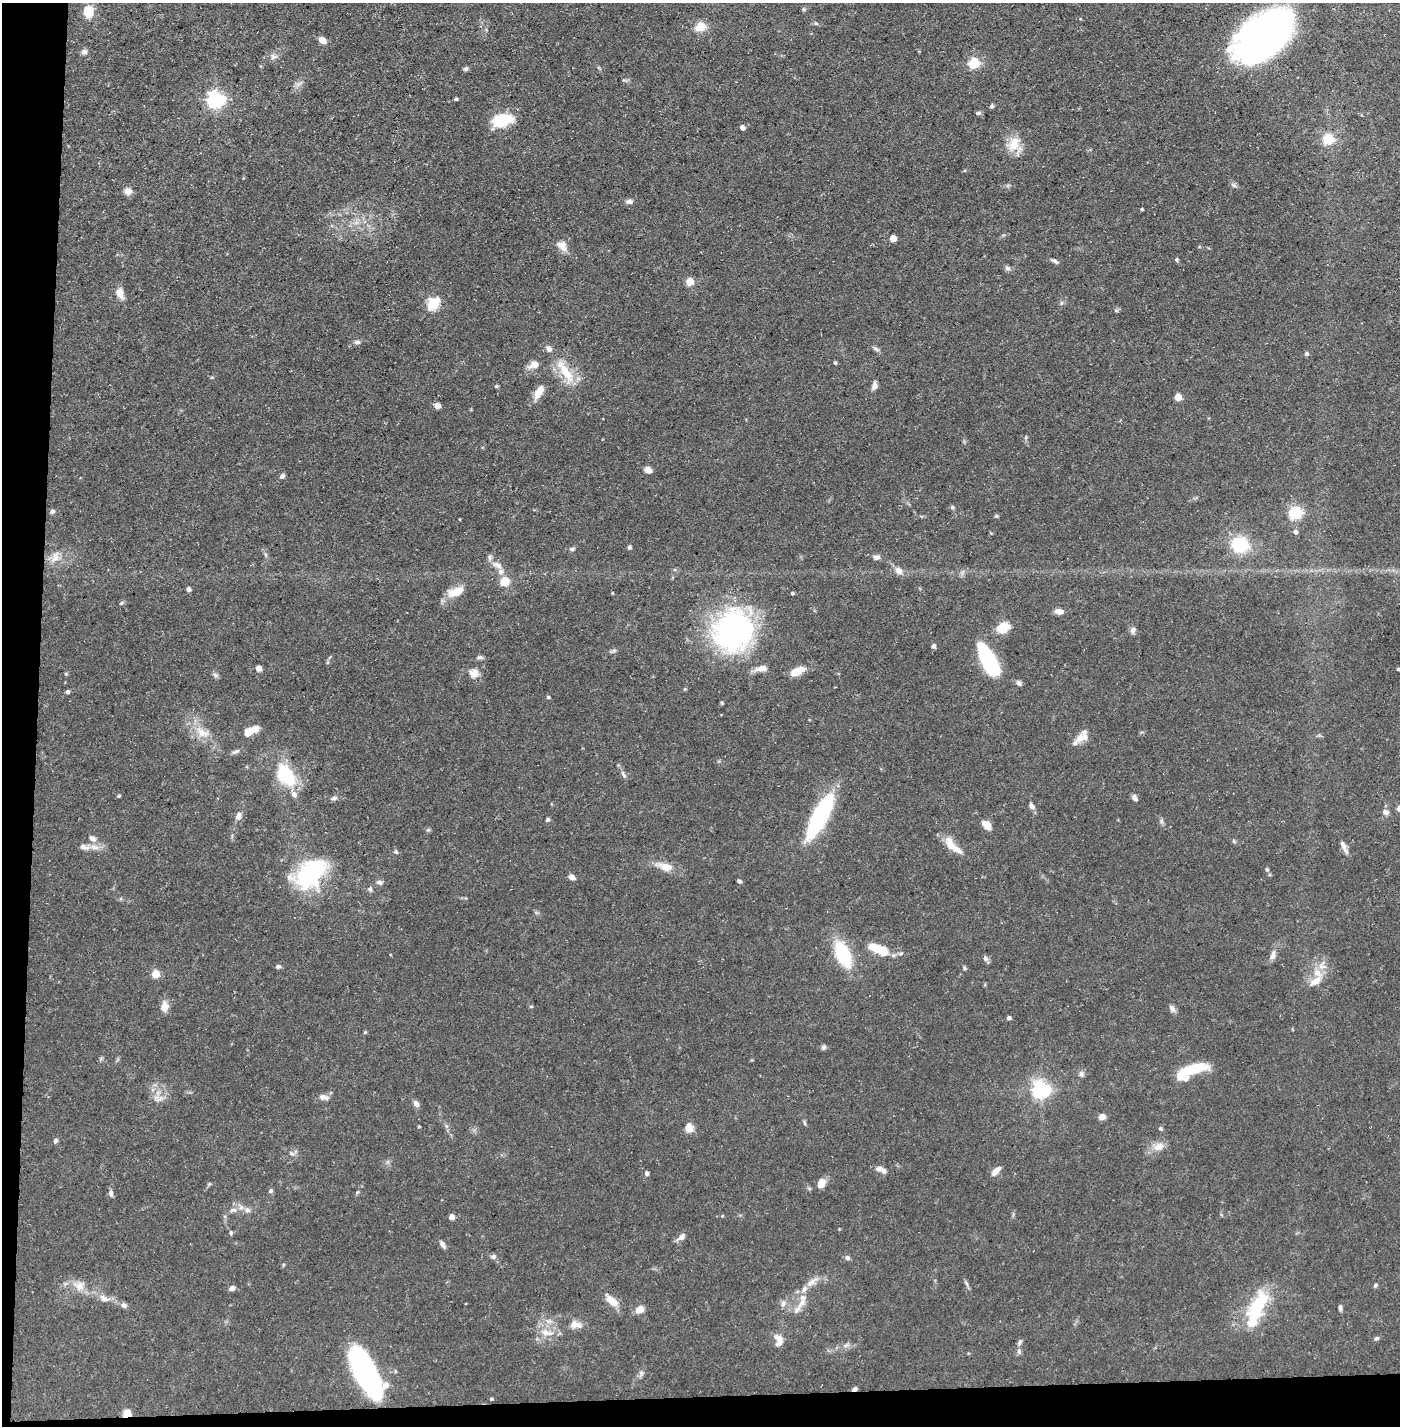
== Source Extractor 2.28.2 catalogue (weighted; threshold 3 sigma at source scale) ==
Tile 7 of 3 x 3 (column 1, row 3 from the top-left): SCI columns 25-1422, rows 1-1424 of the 4245 x 4272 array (HDU 1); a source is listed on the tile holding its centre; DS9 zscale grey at full resolution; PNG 1402 x 1428 px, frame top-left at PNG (2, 3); no overlay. Shown black and unused: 5% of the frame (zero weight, under 3 of 5 exposures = <1% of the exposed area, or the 3 px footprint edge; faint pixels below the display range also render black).
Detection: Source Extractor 2.28.2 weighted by HDU 2 'WHT'; one run over the whole footprint, this tile lists its part. Background 0.0684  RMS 0.0041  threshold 0.0186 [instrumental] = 3 sigma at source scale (4.5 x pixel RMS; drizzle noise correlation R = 1.50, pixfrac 1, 0.05/0.05 arcsec/px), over >= 5 px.
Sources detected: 192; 6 inside a brighter object's white glare — not listed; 10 inside a brighter listed object's ellipse — not listed separately; the other 176 listed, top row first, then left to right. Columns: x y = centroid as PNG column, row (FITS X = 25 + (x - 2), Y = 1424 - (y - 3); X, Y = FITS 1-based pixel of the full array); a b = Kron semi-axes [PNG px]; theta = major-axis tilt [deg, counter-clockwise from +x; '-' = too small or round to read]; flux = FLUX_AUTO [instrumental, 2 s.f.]
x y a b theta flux
88 11 11 9 -87 8.4
816 24 6 4 -20 0.58
700 27 11 10 - 5.6
1263 36 57 32 39 190
322 40 8 6 -32 3.4
84 52 8 7 - 1.3
274 57 10 7 0 1.7
974 63 5 5 - 37
466 69 6 5 - 0.79
215 99 7 6 - 150
456 99 4 3 - 0.73
991 106 6 5 - 0.65
978 113 7 4 7 0.79
502 120 22 14 11 14
742 127 5 4 - 1.7
1328 139 5 5 - 36
1014 144 24 14 65 7
1233 185 9 5 -27 0.96
128 191 9 7 3 2.5
629 202 8 6 8 1.3
1142 209 3 2 - 0.51
893 238 5 4 - 7.2
562 246 15 11 -53 3.5
1176 260 6 4 -62 0.6
1055 261 9 4 -21 1
1007 268 8 6 -18 1.1
690 282 5 5 - 13
120 293 10 7 -70 4.3
433 303 17 13 51 7.7
1116 311 6 4 0 0.62
357 342 8 5 10 1.1
876 349 11 4 -30 0.96
1306 354 5 5 - 0.89
835 363 4 4 - 0.65
534 365 11 7 19 3.8
565 371 34 12 -59 11
496 386 5 4 - 0.59
874 386 9 6 73 2.1
539 391 17 8 61 5.1
1178 397 5 5 - 9.4
437 405 5 4 - 5
648 470 9 8 - 1.7
282 476 6 5 - 1.1
952 507 5 5 - 0.63
52 511 7 6 - 0.93
1295 512 6 6 - 66
996 516 5 5 - 0.55
1295 532 6 5 - 1.2
1240 545 14 12 -6 22
629 547 5 4 - 0.72
572 549 7 5 2 0.74
55 557 18 9 69 3.8
876 557 9 6 -5 1.5
498 565 12 8 -43 2.8
899 571 9 7 -44 2.6
505 581 6 6 - 9.7
188 589 4 4 - 1.6
456 592 23 11 21 6.4
792 593 4 3 - 0.55
1059 611 9 6 -6 2.8
1003 628 12 8 29 9.1
1133 630 9 7 53 1.3
733 631 49 43 72 85
933 646 5 5 - 0.94
614 650 7 4 1 0.71
480 657 11 4 0 0.92
987 662 30 13 -54 30
258 668 5 4 - 4.2
761 668 15 7 7 3.2
1398 669 3 3 - 0.53
797 671 16 7 25 6.7
474 673 13 12 - 3.3
66 674 6 4 1 0.45
215 675 8 5 -35 0.95
1019 683 8 6 -41 1.1
685 689 4 4 - 0.48
67 692 4 4 - 1
548 697 4 3 - 0.62
722 703 4 4 - 0.51
251 731 16 7 27 6.2
202 732 21 10 -28 5.8
1080 738 17 10 39 4.1
236 751 12 5 27 1.1
623 774 10 5 -60 1.3
286 775 31 19 -56 19
334 798 9 5 11 1.1
1134 798 9 5 -51 1.3
1031 806 9 6 -51 1.5
1385 812 10 6 -28 1.4
238 816 10 7 68 2
820 816 47 12 63 54
548 820 5 4 - 0.78
1161 821 7 4 -71 0.81
986 825 11 7 -42 4.4
428 830 6 5 - 0.63
92 838 11 7 -27 1.9
1234 841 7 4 -54 0.55
1343 845 16 6 -58 2.2
953 846 29 9 -44 6.3
94 847 14 6 -13 2.7
396 852 7 5 -55 0.74
665 867 23 10 -15 5.7
1267 869 6 4 -68 0.64
310 874 27 18 38 59
572 877 7 5 -33 2
739 881 5 4 - 0.81
380 882 8 6 -7 1.3
370 889 7 6 - 0.92
873 947 9 8 - 5.6
843 954 17 9 -65 35
1273 956 11 7 63 2.2
985 958 8 6 -46 1.2
279 966 6 5 - 0.84
1322 966 15 6 -8 2.6
964 968 5 5 - 0.58
155 974 5 5 - 11
1315 981 18 9 29 4.3
531 1006 5 3 - 0.41
165 1007 13 9 -89 3.4
1172 1009 11 6 -60 1.4
1009 1018 4 4 - 1.4
365 1032 5 4 - 0.44
824 1047 7 6 - 0.89
1190 1070 34 9 13 15
1081 1074 8 7 - 1.2
1041 1089 6 6 - 170
323 1097 14 7 -12 2
156 1098 10 5 26 1.8
416 1104 8 6 -55 1.7
1102 1117 6 6 - 2.7
805 1123 6 4 -89 0.61
419 1127 4 3 - 0.43
689 1128 5 5 - 16
1161 1128 6 5 - 0.62
55 1141 6 5 - 0.89
1159 1147 16 11 24 3.9
291 1153 7 5 -18 0.98
880 1168 11 7 -1 1.8
995 1171 10 5 45 3.6
647 1173 4 4 - 1.7
821 1183 11 8 63 3.2
209 1184 6 4 18 0.49
270 1191 6 5 - 0.7
111 1193 8 5 -84 1.3
234 1210 9 6 -16 1.4
247 1210 8 7 - 1.6
451 1217 4 4 - 3.2
231 1233 6 4 89 0.63
681 1237 11 6 38 2
442 1244 11 5 -57 1.5
493 1257 7 6 - 1.1
847 1258 6 5 - 1.1
812 1282 18 7 40 3.1
966 1283 10 4 -60 0.88
1375 1285 6 4 43 0.73
79 1286 17 13 -11 5.1
232 1288 7 6 - 1.4
104 1298 13 8 -25 2.7
612 1301 16 8 -38 5.1
802 1302 13 9 53 3.6
783 1303 8 6 75 1.3
124 1305 9 7 -34 1.2
1257 1306 38 16 64 24
1340 1308 8 4 -88 0.98
640 1309 9 7 36 3.9
577 1324 13 10 -16 2.9
546 1333 17 9 -13 4.5
1376 1338 7 5 27 0.83
779 1339 13 9 -69 3.9
1019 1342 8 5 45 0.85
846 1345 7 4 19 0.91
366 1372 46 17 -62 99
641 1373 7 4 90 0.91
854 1389 6 5 - 0.93
491 1399 4 4 - 0.51
127 1413 8 7 - 4.6
Overlapping masked pixels (flux is a lower limit): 2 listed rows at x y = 854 1389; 127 1413